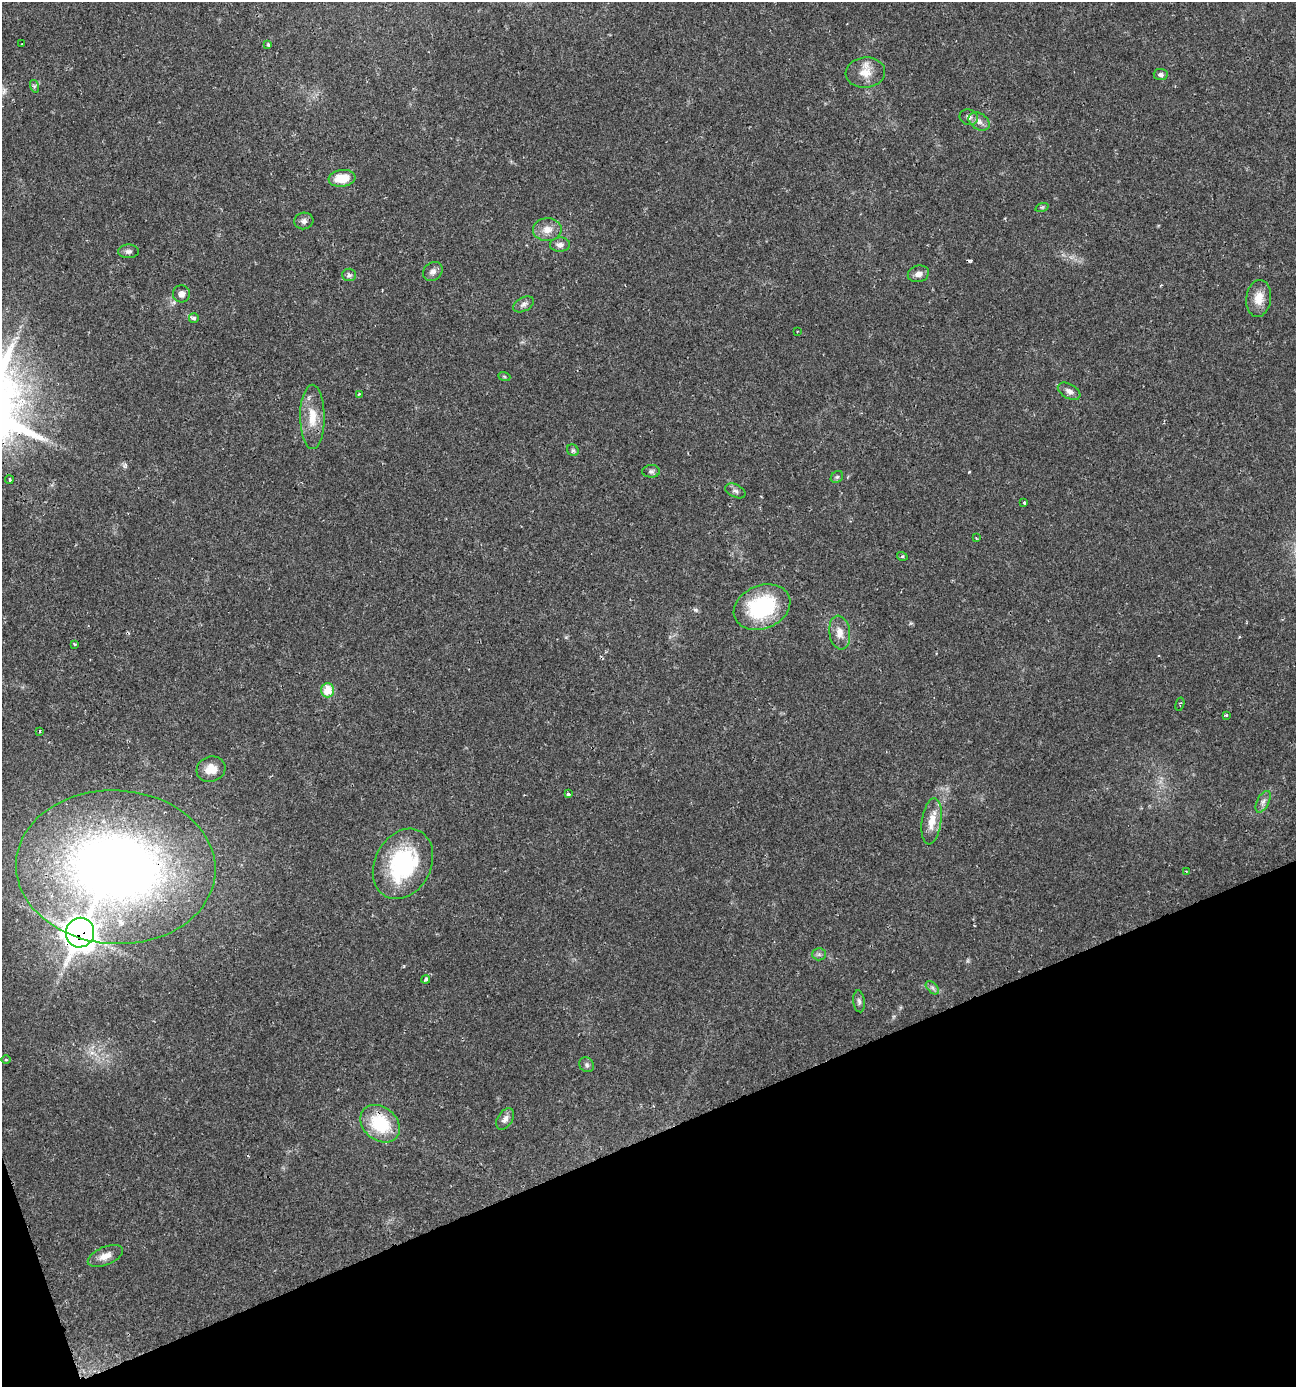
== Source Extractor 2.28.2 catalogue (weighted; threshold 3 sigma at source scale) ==
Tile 14 of 4 x 4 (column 2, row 4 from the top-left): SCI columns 1429-2722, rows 1-1385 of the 5390 x 5540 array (HDU 1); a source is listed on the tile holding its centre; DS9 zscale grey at full resolution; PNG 1298 x 1389 px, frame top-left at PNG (2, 2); each listed source drawn as its Kron ellipse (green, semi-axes under 4 px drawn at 4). Shown black and unused: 19% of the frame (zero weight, under 2 of 3 exposures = <1% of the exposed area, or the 3 px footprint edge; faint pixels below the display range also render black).
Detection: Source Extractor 2.28.2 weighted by HDU 2 'WHT'; one run over the whole footprint, this tile lists its part. Background 0.0336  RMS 0.0032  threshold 0.0146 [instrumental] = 3 sigma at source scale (4.5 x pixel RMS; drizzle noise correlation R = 1.50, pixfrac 1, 0.0396/0.0396 arcsec/px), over >= 5 px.
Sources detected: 60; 2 cosmic-ray / hot-pixel residue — neither listed nor drawn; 1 inside a brighter listed object's ellipse — not listed separately; the other 57 listed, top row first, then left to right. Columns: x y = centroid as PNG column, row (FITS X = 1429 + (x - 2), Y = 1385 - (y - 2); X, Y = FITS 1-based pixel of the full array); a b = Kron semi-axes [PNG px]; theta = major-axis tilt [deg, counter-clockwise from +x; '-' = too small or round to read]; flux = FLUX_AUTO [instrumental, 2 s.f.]
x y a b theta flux
22 44 2 2 - 0.21
268 45 3 3 - 0.46
865 73 20 15 6 4.9
1161 75 7 5 -5 0.83
34 86 6 4 -73 0.56
969 117 9 7 -19 1.3
979 121 11 8 -32 1.8
342 178 13 8 7 6.8
1042 207 7 4 18 0.46
304 221 9 8 - 1.3
547 230 14 11 2 3.4
560 245 10 7 3 1.5
129 251 10 7 1 1.1
433 271 10 8 43 1.5
918 274 11 8 16 1.8
349 275 7 6 - 0.82
181 294 8 8 - 1.7
1259 298 18 12 83 4.6
524 304 11 6 27 1.3
194 318 5 5 - 1.1
797 331 3 2 - 0.26
504 376 6 4 -20 0.38
1069 391 12 7 -29 1.5
359 394 3 2 - 0.37
312 417 32 12 -90 6.9
573 450 6 5 - 0.6
651 471 9 6 0 0.86
837 477 7 5 42 0.67
9 480 4 3 - 1
735 491 11 6 -27 1
1024 502 3 3 - 1.3
976 538 3 3 - 0.36
902 556 5 3 - 0.41
762 607 29 21 23 29
840 633 17 10 -82 3.2
74 644 3 3 - 0.64
328 690 7 6 - 7
1180 704 7 3 75 0.43
1226 715 4 3 - 0.39
40 731 3 3 - 0.85
211 769 14 12 17 4.6
568 794 3 3 - 1.5
1263 802 12 6 63 1.3
932 821 23 9 82 5.1
403 864 37 28 62 35
116 867 100 77 -3 290
1186 871 3 2 - 0.34
80 933 15 14 - 340
819 954 6 6 - 0.73
426 979 4 3 - 1
932 988 8 5 -45 0.83
859 1001 11 5 -83 1
6 1059 4 3 - 0.38
587 1065 8 7 - 0.86
505 1119 12 7 57 1.7
380 1124 22 16 -40 17
105 1256 19 9 23 3
Overlapping masked pixels (flux is a lower limit): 2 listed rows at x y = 116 867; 80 933